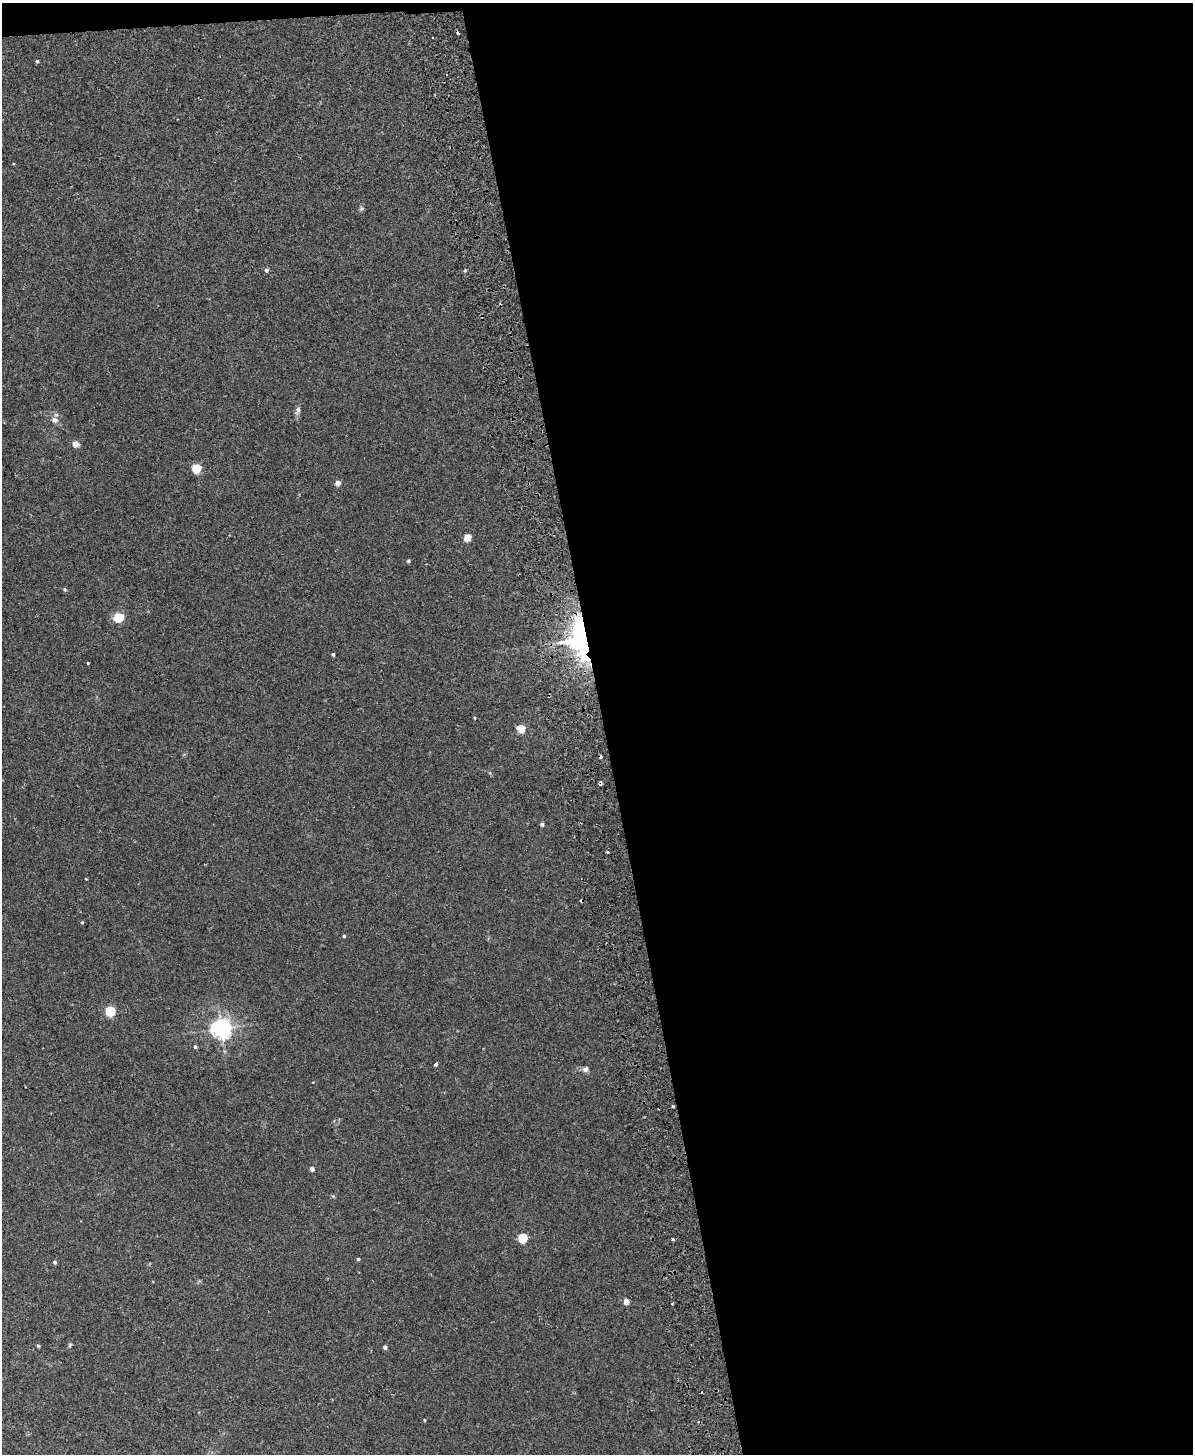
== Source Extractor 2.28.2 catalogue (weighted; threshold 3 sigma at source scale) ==
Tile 4 of 4 x 3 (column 4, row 1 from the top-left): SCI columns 3630-4820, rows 3054-4505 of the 4878 x 4763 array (HDU 1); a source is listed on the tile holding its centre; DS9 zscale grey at full resolution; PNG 1195 x 1456 px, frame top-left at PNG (2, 3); no overlay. Shown black and unused: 50% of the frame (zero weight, under 2 of 3 exposures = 3% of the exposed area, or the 3 px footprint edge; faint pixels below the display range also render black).
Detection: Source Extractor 2.28.2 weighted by HDU 2 'WHT'; one run over the whole footprint, this tile lists its part. Background 0.0218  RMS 0.0061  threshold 0.0276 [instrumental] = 3 sigma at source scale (4.5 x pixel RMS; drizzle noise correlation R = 1.50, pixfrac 1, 0.05/0.05 arcsec/px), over >= 5 px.
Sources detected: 43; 1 inside a brighter object's white glare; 3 cosmic-ray / hot-pixel residue — not listed; the other 39 listed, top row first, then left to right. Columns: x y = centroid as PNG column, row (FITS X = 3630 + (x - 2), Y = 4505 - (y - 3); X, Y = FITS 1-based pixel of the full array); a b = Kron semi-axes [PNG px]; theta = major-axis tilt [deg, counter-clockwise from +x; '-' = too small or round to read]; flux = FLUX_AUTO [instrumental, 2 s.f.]
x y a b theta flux
37 61 4 3 - 0.97
266 270 4 4 - 1.5
465 270 4 4 - 0.73
298 410 10 6 76 2
55 420 9 7 -32 2.6
76 444 4 4 - 6.9
197 468 5 5 - 31
338 483 4 4 - 4.7
467 537 5 4 - 13
408 561 4 4 - 0.8
65 589 4 4 - 0.91
119 617 6 5 - 35
582 631 87 19 -85 62
333 654 4 3 - 0.88
88 663 3 2 - 0.57
475 718 4 3 - 0.52
521 729 5 5 - 17
601 783 4 3 - 1.8
542 824 4 4 - 1.6
607 852 3 3 - 1.2
86 879 3 2 - 0.55
82 922 4 4 - 0.53
344 936 4 3 - 0.86
110 1011 5 5 - 42
221 1028 6 6 - 330
195 1047 3 3 - 2.3
436 1064 4 3 - 3.1
585 1069 8 7 - 1.9
673 1106 3 3 - 2.5
312 1169 4 4 - 2.7
523 1238 5 5 - 33
673 1239 3 3 - 1.4
358 1259 4 3 - 0.86
55 1262 4 4 - 1.3
626 1301 4 4 - 6.3
70 1345 6 4 72 0.76
38 1346 4 4 - 0.75
385 1347 4 4 - 2.3
424 1420 3 3 - 0.6
Overlapping masked pixels (flux is a lower limit): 3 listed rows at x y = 582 631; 601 783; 673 1106